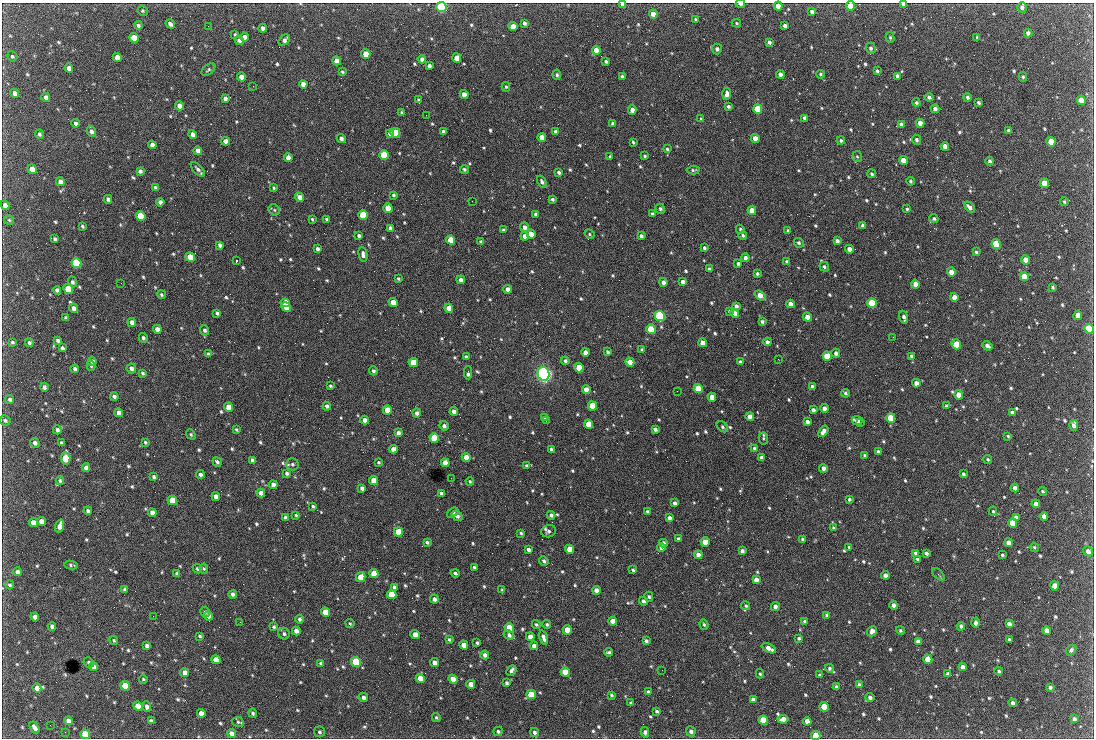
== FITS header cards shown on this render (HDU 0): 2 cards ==
NAXIS1  =                 1092 /fastest changing axis
NAXIS2  =                  736 /next to fastest changing axis

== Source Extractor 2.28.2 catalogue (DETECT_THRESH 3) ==
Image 1092 x 736 px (HDU 0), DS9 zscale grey, 1 PNG px = 1 image px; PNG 1096 x 740 px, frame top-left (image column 1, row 736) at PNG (2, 3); each listed source drawn as its Kron ellipse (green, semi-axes under 4 px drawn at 4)
Background 2580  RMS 46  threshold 139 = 3 sigma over >= 5 px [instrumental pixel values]
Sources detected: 793; of the 793, the 500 brightest by FLUX_AUTO listed and drawn (293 fainter detections omitted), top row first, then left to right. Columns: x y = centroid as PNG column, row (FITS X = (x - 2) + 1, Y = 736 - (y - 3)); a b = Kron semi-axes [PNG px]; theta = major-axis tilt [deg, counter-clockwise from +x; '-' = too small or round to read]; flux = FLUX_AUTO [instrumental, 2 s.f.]
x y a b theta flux
622 4 4 3 - 1.3e+04
740 4 5 3 - 9.9e+03
903 4 4 3 - 7.8e+03
778 6 4 4 - 2.4e+04
850 6 5 4 - 8.3e+04
441 7 5 5 - 4.9e+05
1022 7 5 4 - 9.2e+03
143 11 5 5 - 4.4e+03
812 12 4 4 - 8.9e+03
653 14 4 4 - 2.9e+04
695 19 4 3 - 4.2e+03
524 23 4 3 - 7.8e+03
736 23 5 4 - 4.2e+03
170 24 5 3 - 9.9e+03
138 25 4 4 - 6.8e+03
208 26 3 2 - 4.9e+03
785 26 4 3 - 9.0e+03
513 27 4 4 - 3.8e+04
263 28 4 4 - 1.1e+04
1028 33 4 4 - 1.1e+04
235 35 4 3 - 4.3e+03
244 37 4 4 - 1.7e+04
890 37 5 4 - 4.8e+03
977 37 4 3 - 4.3e+03
134 38 5 4 - 5.5e+04
239 40 4 4 - 1.2e+04
284 40 6 4 43 1.3e+04
769 42 4 4 - 7.8e+03
871 48 5 5 - 8.4e+03
717 49 5 5 - 9.0e+03
596 50 4 4 - 2.7e+04
366 54 5 4 - 4.5e+04
12 56 5 4 - 5.5e+03
117 57 4 4 - 3.4e+04
457 58 4 4 - 3.1e+04
422 59 4 4 - 1.1e+04
337 61 4 4 - 2.4e+04
606 61 3 3 - 5.2e+03
429 66 4 3 - 9.3e+03
69 68 4 4 - 1.9e+04
208 70 8 5 37 5.9e+03
877 71 3 3 - 5.5e+03
342 72 4 4 - 4.3e+03
780 74 4 4 - 1.5e+04
820 74 4 4 - 5.1e+03
557 75 5 3 - 5.0e+03
622 76 3 3 - 6.3e+03
897 76 4 3 - 8.2e+03
241 77 4 4 - 2.4e+04
1023 77 5 4 - 4.9e+03
303 84 4 4 - 2.0e+04
253 86 2 2 - 1.9e+04
506 87 5 4 - 4.2e+03
14 93 5 4 - 1.5e+04
464 94 4 4 - 2.6e+04
727 94 6 4 86 1.4e+04
46 97 4 4 - 1.5e+04
929 97 4 3 - 9.0e+03
967 97 4 3 - 6.9e+03
225 98 4 4 - 1.0e+04
418 100 4 4 - 5.7e+03
1081 100 5 4 - 3.6e+04
916 103 4 4 - 6.0e+03
978 103 4 3 - 5.7e+03
179 106 4 4 - 1.9e+04
728 106 3 3 - 6.6e+03
758 109 5 4 - 1.3e+05
935 109 4 4 - 1.2e+04
632 110 4 4 - 1.7e+04
402 113 3 3 - 5.0e+03
426 115 2 2 - 1.1e+04
805 118 4 3 - 1.1e+04
701 119 4 3 - 5.0e+03
76 123 4 4 - 9.8e+03
613 123 4 3 - 6.5e+03
920 123 4 4 - 2.2e+04
901 125 4 4 - 9.9e+03
1009 130 4 4 - 6.7e+03
91 131 5 4 - 1.1e+04
443 132 4 3 - 9.3e+03
555 132 4 3 - 9.4e+03
395 133 5 4 - 1.4e+05
39 134 5 4 - 6.9e+03
193 134 4 4 - 1.6e+04
390 134 4 4 - 1.0e+04
542 137 4 4 - 3.0e+04
341 138 4 3 - 1.1e+04
755 138 4 4 - 2.9e+04
916 140 5 4 - 6.6e+03
225 141 4 4 - 1.6e+04
841 141 4 4 - 6.2e+03
633 142 3 3 - 4.7e+03
1051 142 5 4 - 9.0e+04
152 145 4 4 - 1.6e+04
945 146 4 4 - 2.3e+04
667 149 3 3 - 4.7e+03
198 151 4 4 - 2.0e+04
384 155 5 4 - 1.3e+05
645 156 4 3 - 4.2e+03
857 156 5 5 - 4.4e+03
610 157 3 3 - 5.1e+03
288 158 4 4 - 2.2e+04
903 160 4 4 - 4.9e+04
990 161 4 4 - 7.5e+03
32 169 5 4 - 2.9e+04
198 169 9 4 -47 1.0e+04
464 169 4 4 - 5.8e+03
693 170 6 3 5 5.5e+03
140 171 4 4 - 8.5e+03
559 172 4 3 - 7.3e+03
872 174 4 4 - 5.3e+03
911 181 4 4 - 5.2e+03
60 182 4 4 - 1.7e+04
542 182 6 4 -63 7.4e+03
1044 183 5 4 - 7.0e+04
155 188 4 3 - 7.6e+03
274 188 4 3 - 4.5e+03
393 195 4 3 - 5.5e+03
300 197 4 4 - 1.8e+04
108 199 4 4 - 8.8e+03
552 199 3 3 - 5.5e+03
472 201 2 2 - 7.4e+03
160 202 4 4 - 1.1e+04
1064 202 4 4 - 5.2e+03
5 205 5 4 - 1.6e+04
969 207 6 4 -45 1.4e+04
388 208 5 4 - 5.0e+04
660 209 5 4 - 6.2e+03
907 209 4 3 - 4.3e+03
274 210 6 5 - 5.0e+03
752 211 4 4 - 3.6e+04
536 214 4 3 - 8.1e+03
652 214 4 3 - 7.2e+03
363 215 5 4 - 2.3e+05
141 216 5 4 - 1.8e+05
934 218 4 4 - 6.0e+03
312 219 4 3 - 4.3e+03
326 219 4 4 - 4.4e+03
9 220 5 5 - 4.4e+03
863 225 3 3 - 8.6e+03
82 226 4 3 - 4.6e+03
524 227 5 4 - 1.5e+04
390 228 4 3 - 1.1e+04
740 229 5 4 - 5.4e+03
503 230 3 3 - 5.1e+03
788 230 4 3 - 4.4e+03
531 234 5 4 - 2.5e+04
589 234 5 4 - 4.3e+03
359 235 4 4 - 6.4e+03
743 235 4 4 - 5.5e+03
525 236 4 4 - 2.2e+04
641 236 4 3 - 8.8e+03
55 239 4 3 - 6.7e+03
451 240 5 4 - 7.4e+04
837 241 4 3 - 1.0e+04
481 242 4 3 - 7.8e+03
799 243 5 4 - 5.8e+03
996 244 5 4 - 2.3e+05
220 245 4 3 - 1.1e+04
704 248 3 3 - 5.6e+03
317 249 4 3 - 7.4e+03
849 249 4 4 - 2.3e+04
976 252 3 3 - 5.0e+03
363 254 7 4 -82 1.1e+04
190 257 5 4 - 7.9e+04
745 258 4 4 - 1.0e+04
1026 260 4 4 - 3.8e+04
236 261 3 2 - 1.1e+05
787 262 4 4 - 5.5e+03
76 263 5 4 - 2.7e+05
738 264 3 3 - 6.3e+03
824 267 5 4 - 6.3e+03
709 269 4 3 - 5.2e+03
951 272 4 4 - 3.0e+04
757 273 3 3 - 5.5e+03
1024 277 5 4 - 8.2e+04
398 279 4 3 - 4.4e+03
461 280 4 4 - 1.5e+04
72 282 5 4 - 7.9e+03
663 282 4 4 - 1.5e+04
683 282 4 4 - 1.3e+04
121 283 2 2 - 8.7e+03
915 284 4 4 - 2.1e+04
1052 287 4 3 - 4.5e+03
68 289 5 4 - 9.9e+04
508 289 4 4 - 1.7e+04
57 290 4 4 - 9.4e+03
161 294 4 4 - 5.5e+03
760 295 6 4 -38 3.1e+04
954 297 4 4 - 3.2e+04
393 302 4 4 - 3.4e+04
285 303 4 4 - 6.1e+04
872 303 5 4 - 2.4e+05
790 304 4 4 - 2.2e+04
736 306 4 4 - 1.2e+04
286 307 5 4 - 6.7e+04
73 308 5 4 - 1.3e+04
449 308 4 4 - 4.1e+04
729 311 3 3 - 5.1e+03
217 313 4 3 - 6.1e+03
735 313 4 4 - 2.3e+04
1078 315 4 4 - 2.0e+04
660 316 5 5 - 5.5e+05
807 317 4 4 - 2.9e+04
904 317 6 3 -72 9.3e+03
66 318 4 3 - 8.6e+03
762 321 3 3 - 6.8e+03
132 322 4 4 - 1.5e+04
157 329 4 4 - 1.9e+04
651 329 5 4 - 1.5e+05
1089 329 5 4 - 2.0e+05
205 330 5 4 - 7.4e+03
893 337 2 2 - 1.5e+04
143 338 5 4 - 7.1e+03
58 340 4 3 - 8.5e+03
12 342 3 3 - 5.6e+03
767 342 4 4 - 1.0e+04
29 343 4 3 - 7.2e+03
703 343 4 4 - 3.3e+04
956 344 5 4 - 8.7e+04
987 346 5 3 - 1.1e+04
62 348 4 3 - 7.6e+03
642 350 4 3 - 5.0e+03
585 352 4 4 - 2.1e+04
608 352 4 3 - 6.8e+03
836 353 4 4 - 1.1e+04
208 354 4 4 - 6.2e+03
827 356 4 4 - 8.4e+04
911 356 4 3 - 5.9e+03
466 357 4 3 - 9.5e+03
778 359 2 2 - 1.2e+04
92 361 5 4 - 1.1e+04
565 361 4 4 - 7.9e+03
413 362 5 4 - 1.1e+05
630 362 4 4 - 3.0e+04
740 362 4 3 - 8.4e+03
91 366 5 4 - 5.7e+03
579 368 5 4 - 9.7e+04
75 369 4 3 - 9.1e+03
131 369 5 4 - 1.1e+04
373 371 4 4 - 6.6e+03
142 373 4 3 - 6.3e+03
468 373 6 3 -89 1.4e+04
543 374 7 6 - 1.3e+06
916 383 4 4 - 1.8e+04
330 386 4 3 - 4.7e+03
812 386 3 3 - 7.8e+03
44 387 4 3 - 9.3e+03
698 389 5 4 - 1.4e+05
586 390 4 4 - 2.6e+04
677 391 2 2 - 5.8e+03
845 393 4 4 - 6.3e+03
959 395 4 4 - 3.9e+04
114 397 4 4 - 9.1e+03
712 397 4 4 - 3.2e+04
10 399 4 4 - 7.3e+03
327 406 4 4 - 9.1e+03
592 406 5 4 - 1.1e+05
946 406 3 3 - 4.3e+03
229 407 5 4 - 3.9e+04
824 408 4 4 - 1.5e+04
387 410 4 4 - 5.3e+04
813 410 4 4 - 1.2e+04
454 412 4 4 - 1.8e+04
119 413 4 4 - 2.2e+04
417 413 4 4 - 1.1e+04
1012 413 4 4 - 1.3e+04
750 417 4 4 - 2.7e+04
544 418 4 3 - 9.2e+03
891 418 5 4 - 1.4e+05
5 420 5 5 - 5.8e+03
365 420 4 4 - 1.7e+04
546 421 3 2 - 6.8e+03
857 421 5 4 - 2.3e+04
807 422 4 4 - 1.2e+04
861 422 3 2 - 5.6e+03
589 424 5 4 - 8.4e+04
1074 425 5 4 - 1.1e+04
444 426 5 4 - 9.9e+03
722 427 6 4 -42 5.6e+03
236 429 4 3 - 4.5e+03
655 429 4 4 - 1.0e+04
57 430 4 4 - 9.3e+03
823 431 6 4 55 1.5e+04
398 433 4 4 - 1.2e+04
191 434 5 4 - 4.7e+03
1008 436 4 3 - 4.6e+03
434 438 5 4 - 1.6e+05
763 438 6 4 -78 5.0e+03
145 442 4 3 - 4.5e+03
35 443 5 4 - 9.8e+03
61 443 4 3 - 7.8e+03
393 449 4 4 - 1.5e+04
551 449 3 3 - 6.2e+03
754 449 4 4 - 6.9e+03
878 452 4 3 - 8.1e+03
865 455 4 3 - 6.2e+03
466 457 4 4 - 2.8e+04
762 457 4 3 - 9.0e+03
65 458 6 5 - 1.5e+05
988 459 4 3 - 4.2e+03
252 460 4 4 - 1.1e+04
217 462 5 3 - 7.0e+03
378 462 3 3 - 4.3e+03
445 463 4 4 - 2.9e+04
292 464 6 6 - 7.3e+03
526 466 3 3 - 4.9e+03
86 467 4 4 - 1.3e+04
823 468 4 3 - 1.2e+04
287 473 4 3 - 7.3e+03
200 474 4 3 - 1.1e+04
963 474 4 3 - 6.6e+03
154 477 4 4 - 6.2e+03
451 478 2 2 - 5.1e+03
374 480 4 4 - 4.2e+04
60 481 4 3 - 5.0e+03
470 481 4 4 - 4.4e+03
273 485 4 4 - 1.8e+04
362 488 4 4 - 1.1e+04
1015 488 4 4 - 1.6e+04
1042 491 4 3 - 4.5e+03
261 493 4 4 - 1.4e+04
441 493 4 3 - 8.4e+03
216 496 4 4 - 1.6e+04
849 499 3 3 - 5.8e+03
172 500 5 4 - 7.6e+04
674 503 3 3 - 8.6e+03
1036 504 4 4 - 2.0e+04
313 506 4 3 - 5.9e+03
88 511 4 3 - 8.6e+03
993 511 4 4 - 4.3e+03
647 512 4 4 - 6.7e+03
152 513 4 4 - 2.1e+04
453 513 6 4 35 5.1e+03
296 515 4 4 - 4.3e+03
551 515 4 4 - 7.5e+03
457 516 6 4 -40 1.1e+04
1044 516 4 4 - 1.7e+04
1016 517 4 3 - 9.6e+03
285 518 4 3 - 9.0e+03
669 518 4 4 - 1.2e+04
41 521 4 4 - 2.2e+04
33 522 4 4 - 2.4e+04
1013 523 5 4 - 1.1e+05
60 526 6 4 73 2.7e+04
833 528 4 4 - 4.7e+03
549 531 7 6 - 8.7e+03
398 532 5 4 - 1.1e+05
521 533 3 3 - 4.8e+03
678 539 4 3 - 8.5e+03
803 539 4 3 - 5.5e+03
427 542 4 3 - 6.0e+03
705 542 4 4 - 5.8e+04
663 543 4 4 - 1.5e+04
1009 543 4 4 - 2.2e+04
849 547 4 3 - 4.4e+03
1034 547 5 4 - 4.8e+03
661 548 4 4 - 1.9e+04
570 549 4 4 - 6.9e+04
528 550 4 3 - 1.1e+04
742 551 4 3 - 9.7e+03
1088 551 5 4 - 1.7e+04
915 553 4 4 - 6.3e+03
926 553 4 3 - 7.9e+03
698 555 4 4 - 2.1e+04
1002 555 3 3 - 4.8e+03
918 559 4 3 - 6.1e+03
544 561 5 4 - 7.9e+03
71 565 6 3 -10 5.2e+03
474 567 3 3 - 5.1e+03
197 569 5 4 - 5.7e+03
204 569 5 4 - 4.6e+03
633 570 3 3 - 5.8e+03
18 572 4 4 - 1.3e+04
455 573 4 3 - 6.1e+03
177 574 4 3 - 7.9e+03
374 574 4 4 - 5.3e+04
938 574 8 4 -46 5.8e+03
885 575 4 4 - 1.8e+04
361 577 5 4 - 4.9e+04
756 580 4 4 - 1.7e+04
10 585 4 4 - 5.2e+03
1055 586 4 4 - 4.1e+04
394 587 4 3 - 8.3e+03
125 589 4 3 - 8.1e+03
502 590 4 4 - 4.2e+03
596 590 4 4 - 1.7e+04
233 594 4 3 - 9.6e+03
392 595 5 4 - 8.8e+04
649 597 5 4 - 5.7e+03
434 599 4 4 - 1.2e+04
644 601 4 4 - 8.7e+03
893 605 4 4 - 1.1e+04
746 606 5 4 - 5.0e+03
775 606 4 4 - 1.0e+04
205 612 5 4 - 5.7e+03
325 612 5 4 - 7.7e+04
827 615 4 4 - 6.7e+03
153 616 2 2 - 1.0e+04
209 616 4 4 - 1.8e+04
35 617 4 4 - 1.4e+04
299 619 4 4 - 7.7e+03
612 621 4 4 - 2.2e+04
805 621 3 3 - 5.3e+03
240 622 2 2 - 4.9e+03
350 623 5 3 - 4.3e+03
976 623 5 3 - 9.9e+03
536 624 4 4 - 4.9e+03
547 624 4 4 - 5.1e+03
1009 624 4 4 - 1.3e+04
704 625 5 4 - 5.2e+03
52 626 4 3 - 8.9e+03
961 626 4 4 - 9.0e+03
274 627 4 3 - 4.7e+03
509 628 5 4 - 9.8e+04
567 630 4 4 - 5.3e+04
900 630 4 4 - 4.8e+03
296 631 4 4 - 1.7e+04
872 631 5 4 - 1.1e+04
1047 631 4 4 - 2.5e+04
284 634 6 5 - 8.5e+03
415 635 4 4 - 2.7e+04
509 635 6 4 -29 1.2e+04
200 636 3 3 - 4.9e+03
530 637 4 4 - 1.9e+04
543 638 7 4 -72 1.4e+04
799 638 4 3 - 4.9e+03
449 639 4 3 - 5.4e+03
114 640 5 4 - 4.6e+03
1009 640 4 3 - 6.5e+03
646 641 4 3 - 6.8e+03
918 641 4 4 - 1.2e+04
477 643 3 3 - 5.1e+03
464 645 4 4 - 3.8e+04
147 646 4 4 - 1.2e+04
534 646 4 4 - 1.9e+04
769 648 7 4 -25 2.1e+04
1071 650 6 4 47 6.9e+03
608 652 4 3 - 5.5e+03
485 655 4 4 - 1.2e+04
928 659 4 4 - 6.8e+04
216 660 5 4 - 3.5e+04
89 662 5 5 - 7.0e+03
356 662 5 4 - 2.8e+05
321 663 4 3 - 6.5e+03
434 663 4 4 - 1.8e+04
93 667 4 4 - 1.4e+04
963 667 4 4 - 1.5e+04
829 668 4 4 - 5.4e+03
511 670 6 4 50 1.0e+04
662 670 2 2 - 5.6e+03
999 671 4 4 - 5.1e+03
565 672 5 4 - 7.9e+04
185 673 4 4 - 2.6e+04
760 674 4 3 - 4.5e+03
948 674 4 4 - 9.8e+03
820 675 4 3 - 5.9e+03
420 678 4 4 - 4.4e+04
143 679 4 4 - 4.2e+03
453 679 5 4 - 3.9e+04
507 683 4 3 - 6.1e+03
471 684 4 4 - 2.6e+04
859 685 4 3 - 7.2e+03
125 686 5 4 - 8.1e+04
837 687 4 3 - 1.1e+04
1050 687 4 3 - 7.6e+03
37 688 4 4 - 2.2e+04
648 692 4 3 - 7.0e+03
531 695 5 4 - 1.1e+05
611 695 4 3 - 5.2e+03
363 697 5 4 - 1.0e+04
870 697 4 3 - 9.7e+03
753 700 4 4 - 1.2e+04
631 703 3 3 - 4.7e+03
1013 703 4 4 - 1.0e+04
138 706 5 4 - 5.3e+04
147 706 5 4 - 9.0e+03
824 707 5 4 - 7.8e+04
657 711 4 3 - 4.6e+03
201 713 4 4 - 1.8e+04
253 713 4 3 - 5.6e+03
436 717 5 4 - 4.6e+03
783 719 5 4 - 2.2e+04
1074 719 4 3 - 9.7e+03
763 720 5 4 - 9.0e+04
68 721 4 4 - 1.8e+04
151 721 4 3 - 7.1e+03
807 721 4 4 - 2.0e+04
238 722 6 4 -10 4.6e+03
50 725 2 2 - 4.5e+03
35 728 6 3 -57 1.5e+04
498 731 5 4 - 6.4e+03
691 731 5 4 - 1.1e+04
65 732 2 2 - 1.0e+04
319 732 5 5 - 5.7e+03
534 732 4 4 - 8.1e+03
645 732 5 4 - 1.1e+04
231 733 5 4 - 1.6e+04
85 734 5 4 - 1.1e+05
816 736 5 4 - 6.8e+04
At the frame edge (FLAGS 8, measured only in part): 9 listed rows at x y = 622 4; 740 4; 903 4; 778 6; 850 6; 441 7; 1089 329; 85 734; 816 736
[293 fainter detections neither listed nor drawn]